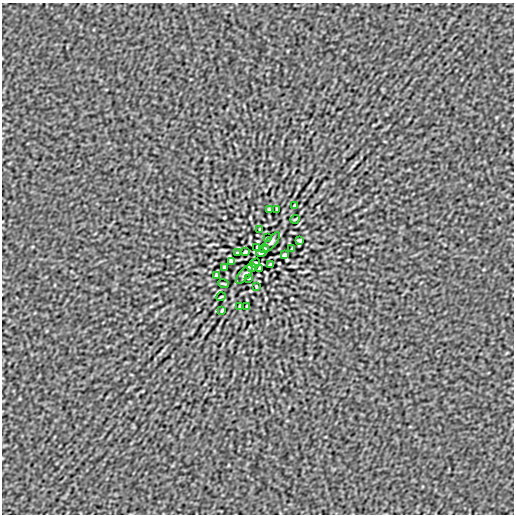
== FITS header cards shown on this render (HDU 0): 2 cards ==
NAXIS1  =                  512
NAXIS2  =                  512

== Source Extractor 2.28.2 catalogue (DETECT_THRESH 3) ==
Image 512 x 512 px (HDU 0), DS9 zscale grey, 1 PNG px = 1 image px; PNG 516 x 516 px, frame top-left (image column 1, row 512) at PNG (2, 3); each listed source drawn as its Kron ellipse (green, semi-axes under 4 px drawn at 4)
Background -3.37e-08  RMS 1.7e-06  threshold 5.18e-06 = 3 sigma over >= 5 px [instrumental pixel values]
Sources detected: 30; all 30 listed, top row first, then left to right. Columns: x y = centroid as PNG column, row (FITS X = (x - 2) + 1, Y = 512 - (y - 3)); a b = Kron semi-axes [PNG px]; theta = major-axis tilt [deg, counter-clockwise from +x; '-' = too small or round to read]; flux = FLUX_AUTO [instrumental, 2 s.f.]
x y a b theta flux
294 206 4 2 - 1.1e-04
269 210 3 2 - 1.2e-04
277 210 4 2 - 1.1e-04
295 219 4 3 - 8.9e-05
260 230 3 2 - 8.6e-05
267 238 3 2 - 7.3e-05
300 240 4 3 - 1.4e-04
271 242 12 5 51 2.9e-04
257 247 4 3 - 1.3e-04
264 249 4 3 - 1.3e-04
292 249 3 2 - 1.2e-04
245 252 3 3 - 1.4e-04
237 253 3 2 - 7.8e-05
261 253 5 3 - 1.5e-04
285 255 4 3 - 1.8e-04
231 261 4 3 - 1.9e-04
255 263 5 3 - 1.4e-04
271 264 3 3 - 1.4e-04
224 267 3 2 - 1.2e-04
252 267 4 2 - 1.1e-04
259 269 4 3 - 1.3e-04
245 274 12 5 51 2.9e-04
216 276 3 3 - 1.4e-04
249 278 3 2 - 7.3e-05
223 284 5 2 - 9.4e-05
256 286 3 2 - 8.6e-05
221 297 4 3 - 8.4e-05
239 306 4 2 - 1.1e-04
247 306 3 2 - 1.2e-04
222 310 4 2 - 1.1e-04